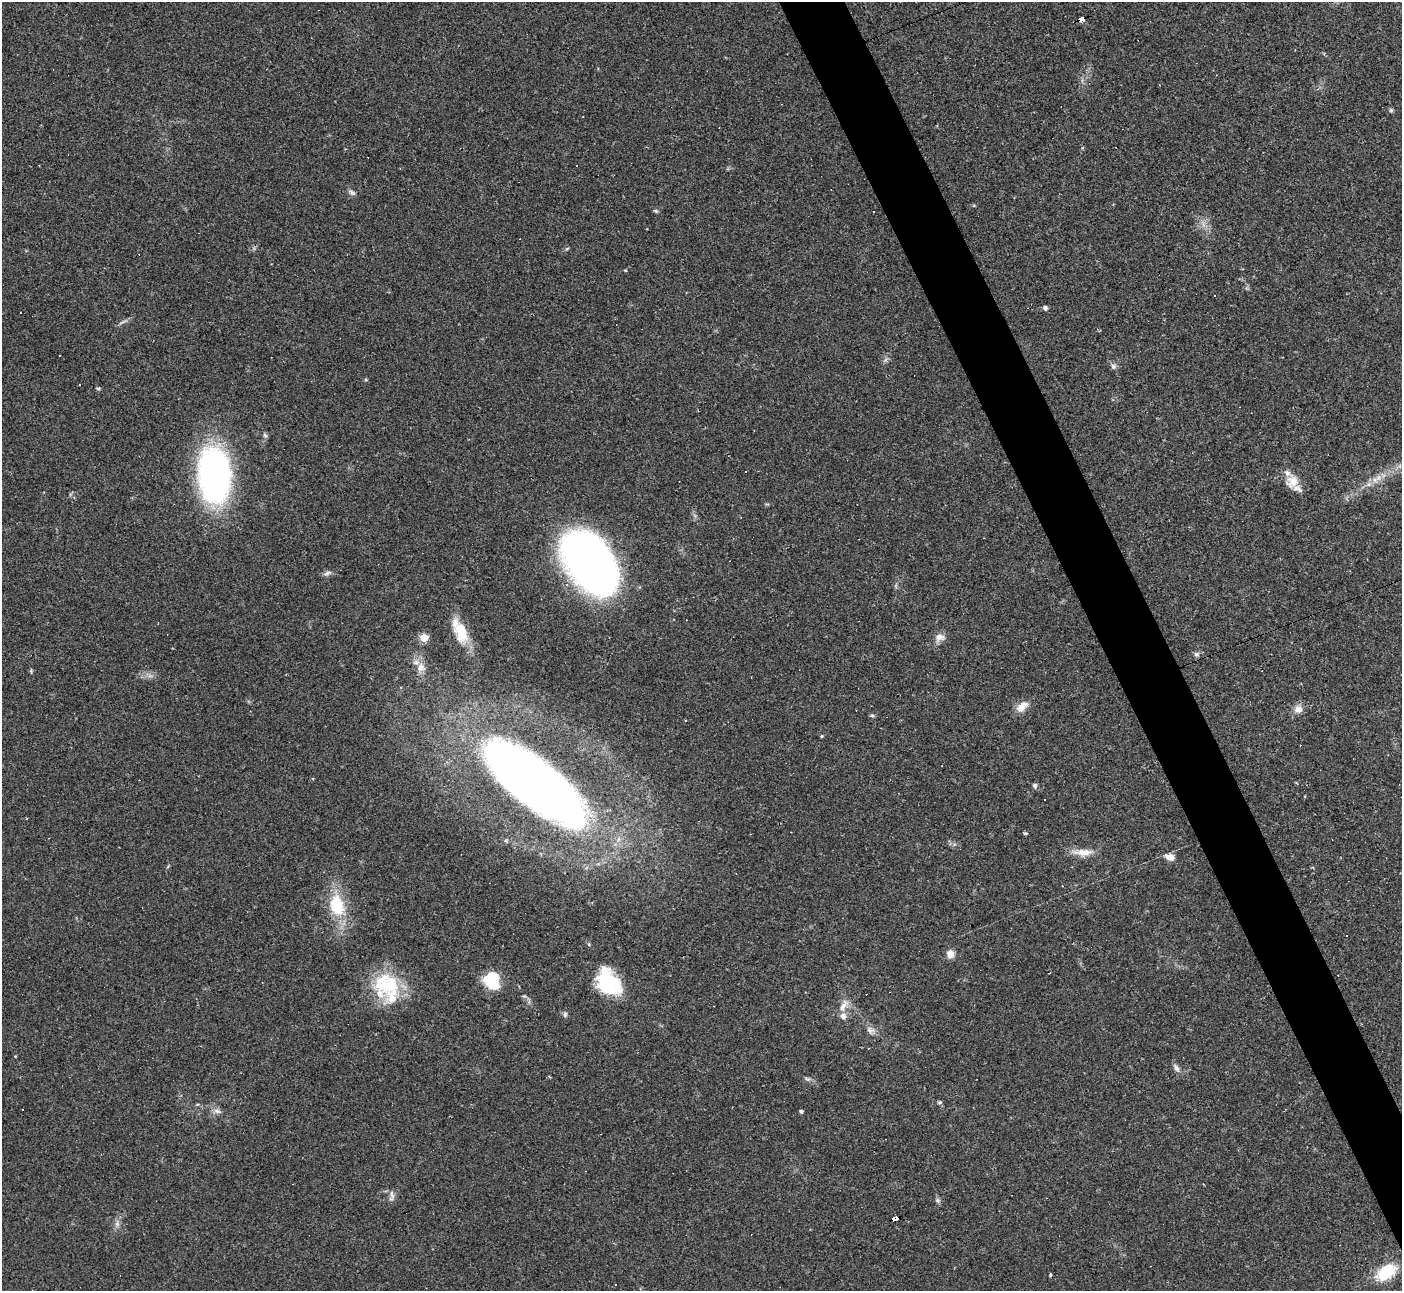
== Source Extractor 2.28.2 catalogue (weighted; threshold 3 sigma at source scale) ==
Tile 6 of 4 x 4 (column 2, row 2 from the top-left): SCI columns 1402-2801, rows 2731-4019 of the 5604 x 5592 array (HDU 1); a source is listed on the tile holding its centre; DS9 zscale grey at full resolution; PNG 1404 x 1293 px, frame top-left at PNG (2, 2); no overlay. Shown black and unused: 4% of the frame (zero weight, under 2 of 3 exposures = <1% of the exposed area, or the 3 px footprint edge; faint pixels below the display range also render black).
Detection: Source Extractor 2.28.2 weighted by HDU 2 'WHT'; one run over the whole footprint, this tile lists its part. Background 0.0515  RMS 0.0057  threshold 0.0255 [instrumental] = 3 sigma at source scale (4.5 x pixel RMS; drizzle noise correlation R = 1.50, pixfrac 1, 0.05/0.05 arcsec/px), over >= 5 px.
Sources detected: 79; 2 too faint to see at this stretch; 1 inside a brighter object's white glare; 19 cosmic-ray / hot-pixel residue — not listed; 4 inside a brighter listed object's ellipse — not listed separately; the other 53 listed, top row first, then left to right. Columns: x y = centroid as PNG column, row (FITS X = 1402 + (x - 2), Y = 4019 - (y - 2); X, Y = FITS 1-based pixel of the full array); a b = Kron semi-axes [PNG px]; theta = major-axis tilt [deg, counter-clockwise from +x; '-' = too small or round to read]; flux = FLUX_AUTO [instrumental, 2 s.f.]
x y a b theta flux
1081 19 6 4 15 52
1391 110 5 5 - 0.92
352 192 11 6 -36 1.7
656 211 6 4 -2 0.88
625 270 5 3 - 0.48
1045 308 5 5 - 1.7
20 312 3 3 - 1.5
122 322 15 3 24 1.6
885 360 7 4 89 1.2
1113 366 8 7 - 1.7
98 388 6 4 19 0.82
265 436 8 5 -49 1.2
214 475 43 24 -86 240
1292 482 19 17 82 9.3
1368 484 8 6 20 2.4
591 564 52 36 -56 390
327 573 12 6 24 2
461 632 30 16 -73 16
939 637 13 10 17 4.3
424 638 5 5 - 20
1196 654 7 7 - 1.6
421 668 15 12 87 6.4
1022 707 16 9 41 6.3
1298 709 12 11 - 4.2
872 715 6 4 -1 0.86
822 736 4 4 - 0.58
535 784 109 39 -39 530
1035 786 7 6 - 1.3
1026 833 5 3 - 0.94
1082 852 29 9 -1 7.4
1170 857 11 7 -13 4.6
336 905 26 17 -75 26
589 944 5 4 - 0.81
950 954 10 9 - 3.8
492 980 17 13 -82 28
609 981 34 20 -53 35
387 984 35 35 - 37
524 996 6 5 - 1
843 1006 21 8 60 5.1
565 1014 8 5 89 1.3
870 1030 12 9 -32 3.2
1176 1068 13 6 -58 2.4
549 1077 4 3 - 0.59
807 1079 11 4 -21 1.5
939 1102 6 4 19 0.82
217 1111 11 6 -15 2.3
801 1111 4 3 - 1.3
392 1194 15 5 -79 2.2
938 1200 7 6 - 1.3
896 1219 8 4 21 160
117 1224 8 7 - 2.2
1386 1272 21 13 35 23
1050 1275 3 2 - 0.77
Overlapping masked pixels (flux is a lower limit): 2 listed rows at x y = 1081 19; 896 1219